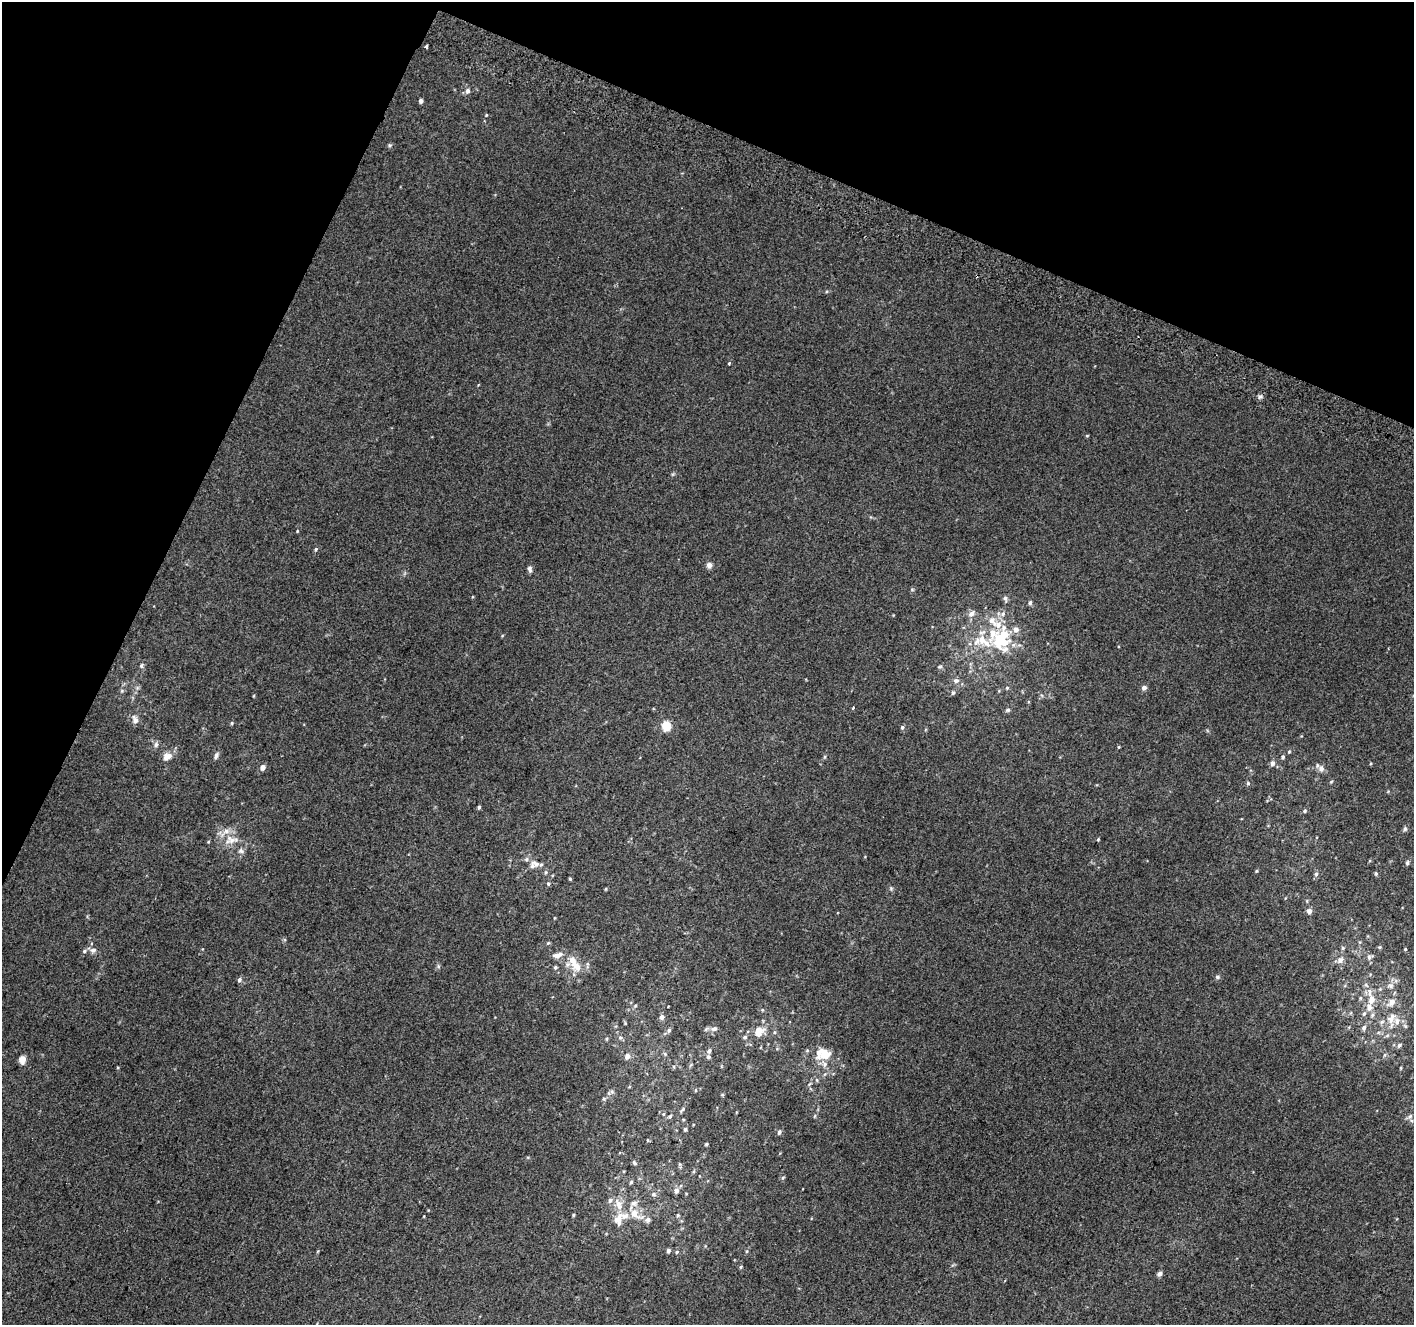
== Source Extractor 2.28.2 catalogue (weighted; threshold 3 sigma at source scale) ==
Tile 2 of 4 x 4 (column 2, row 1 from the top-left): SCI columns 1441-2852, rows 4282-5604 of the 5694 x 5850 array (HDU 1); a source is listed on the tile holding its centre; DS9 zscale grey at full resolution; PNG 1416 x 1327 px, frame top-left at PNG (2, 2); no overlay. Shown black and unused: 22% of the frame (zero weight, under 2 of 3 exposures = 2% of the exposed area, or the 3 px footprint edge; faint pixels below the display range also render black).
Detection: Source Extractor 2.28.2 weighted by HDU 2 'WHT'; one run over the whole footprint, this tile lists its part. Background 0.012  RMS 0.0071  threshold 0.0317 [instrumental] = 3 sigma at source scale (4.5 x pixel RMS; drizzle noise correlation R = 1.50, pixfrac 1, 0.0396/0.0396 arcsec/px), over >= 5 px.
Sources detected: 150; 18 inside a brighter listed object's ellipse — not listed separately; the other 132 listed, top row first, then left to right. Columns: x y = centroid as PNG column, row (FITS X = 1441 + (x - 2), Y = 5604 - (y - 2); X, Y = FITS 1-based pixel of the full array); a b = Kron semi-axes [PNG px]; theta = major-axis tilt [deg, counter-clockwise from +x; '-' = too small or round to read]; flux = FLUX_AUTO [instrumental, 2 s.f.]
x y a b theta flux
426 47 3 3 - 6.9
468 91 9 7 69 2.4
421 101 5 4 - 2
486 115 4 4 - 0.64
390 145 5 5 - 1
729 363 4 3 - 0.98
1260 397 7 5 42 1.6
1087 436 5 3 - 0.59
297 531 4 3 - 0.53
316 549 5 4 - 0.85
709 565 7 7 - 2.8
530 569 9 5 -80 2.2
1005 598 7 6 - 1.9
1030 603 5 5 - 1.7
971 613 9 6 41 3.5
1002 614 8 6 34 2.6
991 621 11 9 25 5.8
999 640 31 21 13 34
141 666 7 5 76 1.4
940 667 7 4 8 1.1
956 681 7 6 - 2.4
1007 688 5 4 - 0.92
1144 688 7 6 - 2
122 691 6 5 - 1.2
953 692 6 5 - 1.4
853 708 3 3 - 2.1
1008 710 7 5 4 1.3
135 719 12 8 -68 3.5
232 723 5 4 - 0.84
666 726 7 6 - 13
902 727 6 5 - 1.2
156 745 8 6 -80 2
1119 747 5 3 - 0.56
1289 752 4 4 - 0.77
167 756 11 9 36 5.3
216 756 8 5 65 2.1
824 757 6 4 89 0.85
1283 757 5 4 - 1.2
1272 763 7 5 75 2.4
1371 763 4 3 - 0.63
263 767 6 5 - 3.6
1321 768 8 7 - 3.2
1331 782 5 3 - 0.67
1248 783 5 5 - 1.1
479 807 4 3 - 1.1
1305 811 5 5 - 1.2
1405 829 7 5 69 1.2
1098 839 4 3 - 0.71
231 840 19 13 7 10
241 851 9 6 -29 2.2
1407 863 7 5 75 1.1
536 864 16 8 -22 5.9
1256 871 4 3 - 0.79
1376 873 4 4 - 1.2
1316 874 6 5 - 1.6
570 879 3 3 - 0.85
548 883 6 5 - 1.2
891 888 6 5 - 1.1
606 889 5 3 - 0.57
1309 911 6 5 - 3.4
1360 942 5 5 - 0.79
548 943 6 3 43 0.78
1380 947 5 4 - 0.89
1343 948 5 5 - 1
1405 949 3 3 - 0.73
93 950 9 7 5 2.6
1369 957 8 6 43 2.2
1340 960 9 7 47 3.3
573 961 21 12 -50 10
438 966 6 4 -72 1
555 967 5 4 - 1.2
1217 977 6 5 - 1.3
239 980 6 5 - 1.6
1390 986 9 8 - 3
1380 989 5 5 - 0.9
1371 999 26 10 -82 13
1391 1002 9 6 43 5.3
635 1006 6 3 20 0.84
762 1010 5 4 - 0.83
1364 1014 7 5 61 1.6
662 1017 6 5 - 3.1
1391 1020 13 9 -50 5.6
625 1023 5 3 - 0.65
1405 1026 7 4 -45 1.2
1364 1028 7 5 72 2
714 1029 10 6 6 2.6
669 1030 7 6 - 1.7
759 1031 11 10 - 11
1387 1036 6 4 20 1.2
745 1037 6 5 - 1.4
620 1038 7 6 - 1.5
1399 1045 7 5 46 1.5
709 1051 7 5 62 1.9
665 1054 6 4 -47 1
824 1054 13 9 -2 18
1384 1055 6 4 71 1
627 1056 8 7 - 3
22 1059 5 4 - 12
824 1064 9 7 -65 3.2
1401 1068 5 3 - 0.63
825 1074 6 3 70 0.94
817 1080 6 3 -72 0.85
695 1090 5 3 - 0.69
612 1091 7 4 -1 1.2
682 1110 11 4 48 1.5
670 1116 6 5 - 1.2
1409 1117 10 5 38 1.8
685 1129 4 4 - 1.4
779 1132 6 5 - 1.6
647 1140 5 3 - 0.58
706 1144 4 3 - 0.92
528 1157 5 3 - 0.71
634 1163 7 4 -50 1.3
680 1164 6 4 -89 0.96
694 1171 6 4 71 0.88
783 1177 6 3 20 0.82
631 1182 5 4 - 1
676 1191 7 6 - 2.9
653 1194 7 5 -13 1.6
610 1200 8 6 58 2.1
634 1203 11 8 25 3.9
635 1214 15 8 -36 9.9
573 1215 4 3 - 0.81
678 1215 5 4 - 1.1
424 1216 4 2 - 0.48
618 1219 18 12 61 9.9
648 1220 8 7 - 2.7
318 1251 5 3 - 0.65
668 1251 5 4 - 2
747 1251 5 3 - 0.79
677 1252 5 4 - 0.92
1159 1274 6 5 - 2.4
Unlisted compact peaks at least as high as the median listed source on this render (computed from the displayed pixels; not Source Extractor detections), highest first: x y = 741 1267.